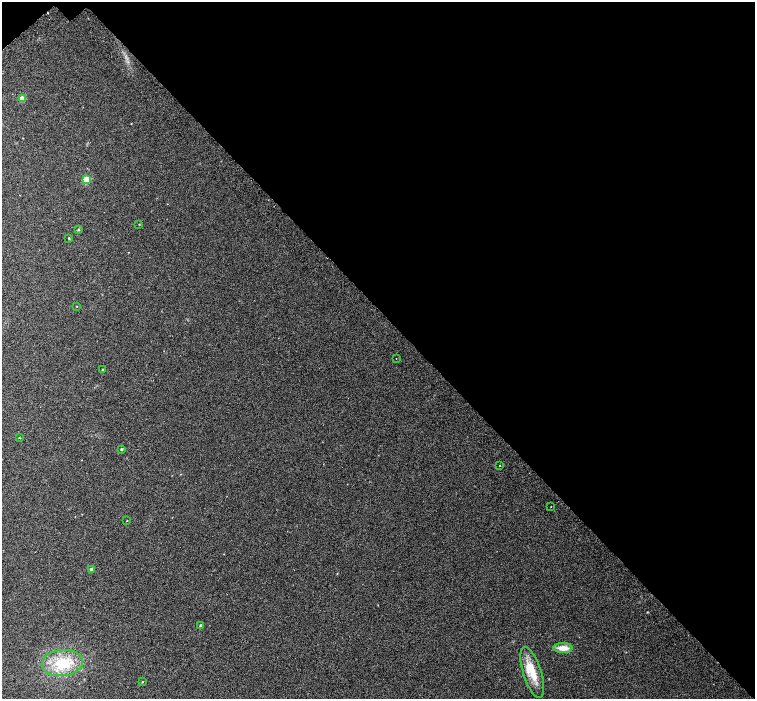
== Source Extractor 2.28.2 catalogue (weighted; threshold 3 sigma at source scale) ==
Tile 3 of 4 x 4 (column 3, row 1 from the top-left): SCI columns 3077-4581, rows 4485-5878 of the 6147 x 6119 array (HDU 1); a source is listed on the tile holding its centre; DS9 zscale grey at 2 x 2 block average (1 PNG px = mean of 2 x 2 image px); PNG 757 x 701 px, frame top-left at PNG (2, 2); each listed source drawn as its Kron ellipse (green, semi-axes under 4 px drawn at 4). Shown black and unused: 45% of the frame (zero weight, under 2 of 3 exposures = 4% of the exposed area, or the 3 px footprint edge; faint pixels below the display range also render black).
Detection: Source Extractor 2.28.2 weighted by HDU 2 'WHT'; one run over the whole footprint, this tile lists its part. Background 0.0488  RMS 0.012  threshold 0.0518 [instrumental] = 3 sigma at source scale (4.5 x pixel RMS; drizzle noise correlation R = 1.50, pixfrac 1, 0.0396/0.0396 arcsec/px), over >= 5 px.
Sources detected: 21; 1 cosmic-ray / hot-pixel residue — neither listed nor drawn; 1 inside a brighter listed object's ellipse — not listed separately; the other 19 listed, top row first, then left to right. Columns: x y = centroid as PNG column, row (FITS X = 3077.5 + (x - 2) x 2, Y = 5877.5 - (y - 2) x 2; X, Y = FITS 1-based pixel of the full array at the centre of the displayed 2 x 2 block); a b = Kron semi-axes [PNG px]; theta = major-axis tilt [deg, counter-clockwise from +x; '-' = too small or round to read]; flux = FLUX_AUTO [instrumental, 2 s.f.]
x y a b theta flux
22 98 3 3 - 34
86 179 3 3 - 98
139 224 2 2 - 1.1
78 230 3 3 - 2.8
69 238 3 2 - 1.9
77 306 2 2 - 1
396 358 2 2 - 1.4
102 369 3 2 - 1.4
19 438 2 2 - 1.3
121 449 3 2 - 3
499 465 2 2 - 12
551 506 2 2 - 2.7
127 521 3 2 - 1.1
91 569 3 3 - 9.8
201 625 3 2 - 3.6
563 648 9 5 -1 23
62 663 21 13 7 84
532 672 27 9 -72 50
142 682 3 2 - 1.4
Diffuse or blended objects may show on this block-average render without a row.